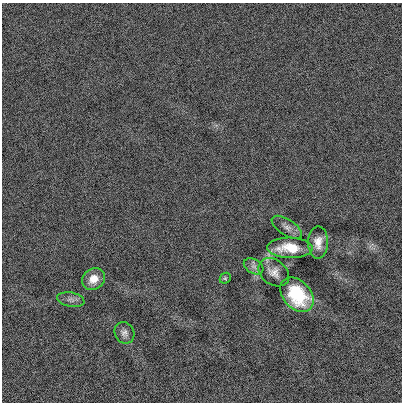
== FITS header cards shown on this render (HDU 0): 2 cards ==
NAXIS1  =                  400
NAXIS2  =                  400

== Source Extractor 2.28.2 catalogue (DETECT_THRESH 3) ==
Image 400 x 400 px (HDU 0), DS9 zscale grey, 1 PNG px = 1 image px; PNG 404 x 404 px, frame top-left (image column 1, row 400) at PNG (2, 3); each listed source drawn as its Kron ellipse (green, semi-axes under 4 px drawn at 4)
Background 1.68e-04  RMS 0.16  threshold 0.466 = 3 sigma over >= 5 px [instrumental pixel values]
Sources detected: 10; all 10 listed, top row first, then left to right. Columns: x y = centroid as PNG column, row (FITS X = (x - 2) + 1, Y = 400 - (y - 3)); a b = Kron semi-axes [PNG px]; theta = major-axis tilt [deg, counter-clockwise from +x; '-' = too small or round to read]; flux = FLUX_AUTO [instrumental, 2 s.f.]
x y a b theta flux
287 227 17 8 -33 59
318 242 16 10 89 110
290 248 23 10 -1 300
254 266 10 7 -31 43
274 272 17 12 -36 97
225 278 6 5 - 16
94 279 12 10 40 120
297 295 19 14 -48 560
71 300 14 7 -12 46
124 333 11 9 -60 50